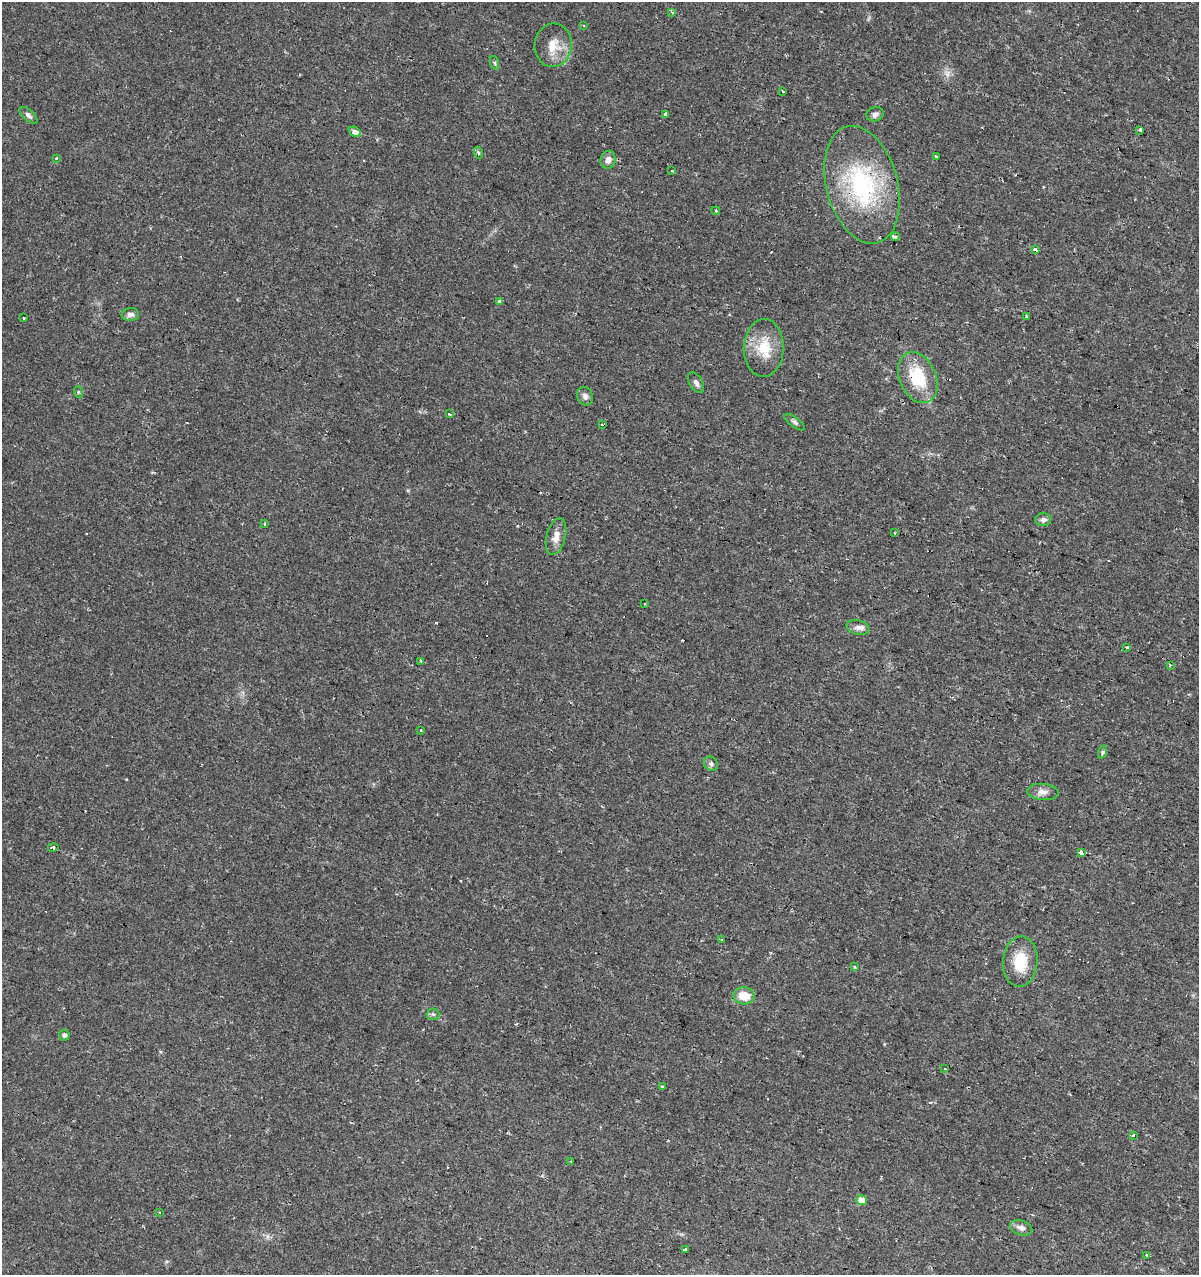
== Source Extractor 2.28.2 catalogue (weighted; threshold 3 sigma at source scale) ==
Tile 6 of 4 x 4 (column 2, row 2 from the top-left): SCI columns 1414-2610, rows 2552-3824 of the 5283 x 5098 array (HDU 1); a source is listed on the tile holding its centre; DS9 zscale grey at full resolution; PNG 1201 x 1277 px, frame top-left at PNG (2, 2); each listed source drawn as its Kron ellipse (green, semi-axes under 4 px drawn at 4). Shown black and unused: <1% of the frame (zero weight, under 2 of 3 exposures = <1% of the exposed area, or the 3 px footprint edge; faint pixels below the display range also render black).
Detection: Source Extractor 2.28.2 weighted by HDU 2 'WHT'; one run over the whole footprint, this tile lists its part. Background 0.0208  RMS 0.0036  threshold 0.016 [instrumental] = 3 sigma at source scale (4.5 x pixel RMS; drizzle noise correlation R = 1.50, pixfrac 1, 0.0396/0.0396 arcsec/px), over >= 5 px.
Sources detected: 71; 9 cosmic-ray / hot-pixel residue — neither listed nor drawn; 1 inside a brighter listed object's ellipse — not listed separately; the other 61 listed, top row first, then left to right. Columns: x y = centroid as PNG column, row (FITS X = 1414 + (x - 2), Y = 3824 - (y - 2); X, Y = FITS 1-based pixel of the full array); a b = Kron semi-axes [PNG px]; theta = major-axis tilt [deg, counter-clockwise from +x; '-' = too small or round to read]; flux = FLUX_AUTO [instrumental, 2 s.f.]
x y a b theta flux
672 12 4 3 - 0.55
583 26 3 3 - 0.76
553 45 22 18 84 6.8
495 63 7 4 -70 0.55
783 91 3 3 - 1.5
666 114 4 3 - 1.1
875 114 9 7 16 1.3
28 115 11 5 -43 1.1
1140 130 4 3 - 1.3
355 132 6 4 -32 6.1
479 153 6 4 -70 0.51
936 156 3 2 - 0.44
56 158 3 2 - 0.55
608 160 9 7 76 1.8
671 171 3 2 - 0.6
862 185 60 35 -75 45
716 211 4 3 - 0.36
895 237 4 3 - 0.74
1035 250 4 3 - 2.3
500 301 4 3 - 18
130 315 8 6 9 1.6
24 317 3 3 - 0.58
1026 317 3 3 - 3.4
764 348 29 20 88 11
918 377 26 18 -66 16
696 383 11 6 -58 1.4
78 392 6 4 -72 0.47
585 396 9 7 -67 1.5
449 414 3 3 - 0.87
795 422 12 5 -38 0.98
602 425 3 3 - 1.1
1043 520 8 6 1 1.4
264 524 3 3 - 0.69
895 533 2 2 - 0.42
556 537 19 9 76 3.2
644 604 3 2 - 0.52
858 627 11 7 -14 1.7
1127 647 3 3 - 0.96
421 661 3 3 - 0.99
1170 665 4 2 - 0.42
420 730 3 3 - 0.81
1102 752 7 4 71 0.62
711 764 7 6 - 0.95
1043 792 16 8 -5 2.3
53 847 5 3 - 1
1081 853 3 3 - 120
722 939 3 3 - 3.1
1020 962 25 17 86 11
854 966 4 3 - 0.48
744 996 11 8 -7 6
433 1014 6 6 - 0.77
64 1035 5 5 - 0.87
945 1069 3 2 - 0.63
662 1087 3 3 - 4.8
1133 1136 3 3 - 1.1
571 1161 3 3 - 1.3
861 1200 5 5 - 4.1
160 1213 3 3 - 2.1
1021 1228 11 7 -16 2
685 1250 3 3 - 6.8
1147 1256 3 3 - 5
Overlapping masked pixels (flux is a lower limit): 2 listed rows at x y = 862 185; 918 377